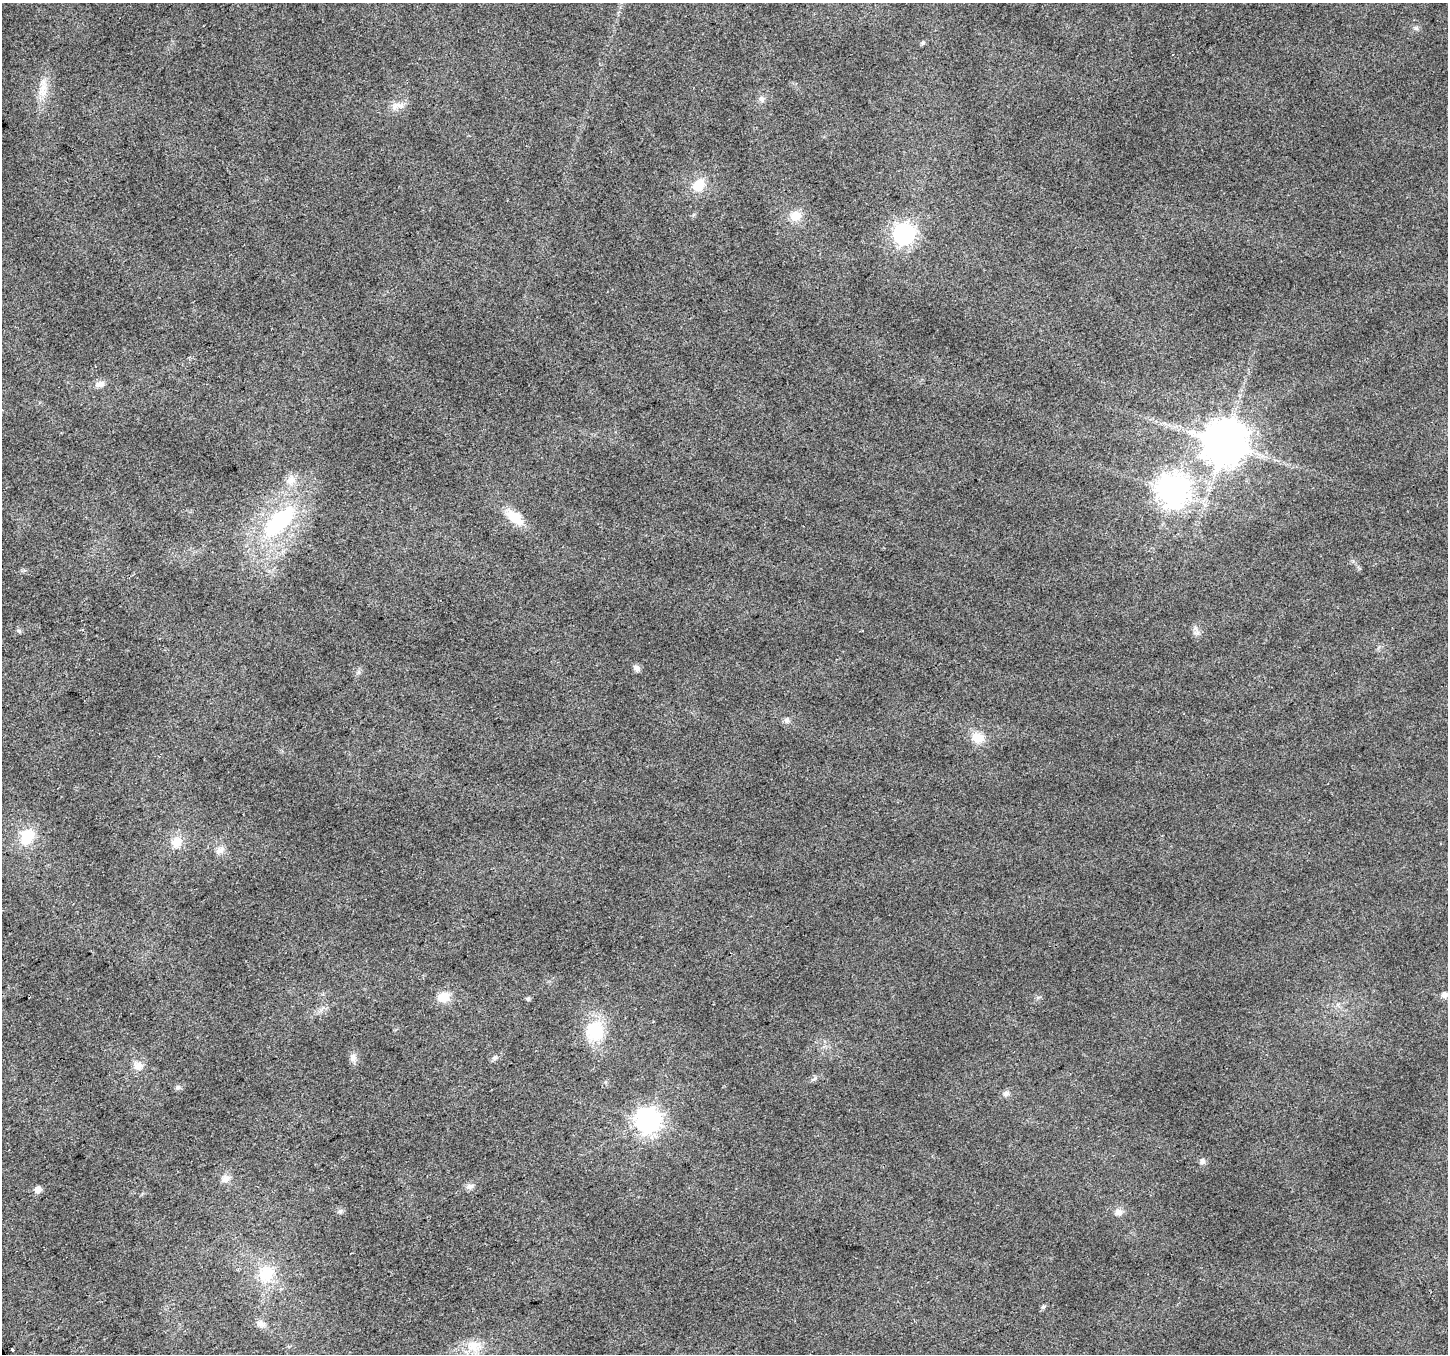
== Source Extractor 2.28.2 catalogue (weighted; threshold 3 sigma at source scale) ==
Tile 7 of 4 x 4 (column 3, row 2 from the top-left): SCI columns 2897-4342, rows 2869-4220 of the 5789 x 5676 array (HDU 1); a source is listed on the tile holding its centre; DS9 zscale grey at full resolution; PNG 1450 x 1356 px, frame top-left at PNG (2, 3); no overlay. Shown black and unused: <1% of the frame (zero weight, under 2 of 3 exposures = <1% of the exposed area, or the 3 px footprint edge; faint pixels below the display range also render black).
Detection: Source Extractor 2.28.2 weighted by HDU 2 'WHT'; one run over the whole footprint, this tile lists its part. Background 0.0194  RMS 0.0082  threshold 0.0371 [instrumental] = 3 sigma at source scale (4.5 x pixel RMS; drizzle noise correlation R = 1.50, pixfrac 1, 0.0396/0.0396 arcsec/px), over >= 5 px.
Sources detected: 45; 1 inside a brighter object's white glare — not listed; the other 44 listed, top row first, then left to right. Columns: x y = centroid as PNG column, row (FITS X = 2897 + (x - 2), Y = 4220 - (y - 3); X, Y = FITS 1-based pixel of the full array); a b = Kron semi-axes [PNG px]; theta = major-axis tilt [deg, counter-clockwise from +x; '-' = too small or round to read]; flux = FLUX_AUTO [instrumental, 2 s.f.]
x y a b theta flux
1416 28 6 5 - 1.7
923 43 5 5 - 1.7
43 88 22 9 63 11
762 99 9 8 - 3
397 105 21 9 9 7.1
698 185 17 13 45 16
796 216 15 12 23 11
904 234 8 8 - 430
100 384 13 8 4 4.9
1225 443 12 12 - 3200
291 480 13 11 68 7.7
1173 491 10 10 - 1300
515 517 21 12 -39 19
280 521 52 21 45 91
19 631 6 5 - 1.5
1197 633 7 4 19 2
637 668 9 7 -43 3.5
787 720 8 7 - 2.4
977 738 17 14 -20 13
27 837 21 17 59 23
176 842 16 14 43 12
220 850 12 9 35 5.4
1444 995 6 6 - 4.8
443 997 14 11 18 13
528 998 6 5 - 1.4
593 1028 30 20 13 28
353 1058 11 8 -79 4.4
495 1058 8 6 22 2.1
138 1066 12 11 - 7.3
814 1079 7 4 20 1.6
178 1087 8 6 73 1.9
1006 1094 10 7 23 3.3
649 1121 9 8 - 790
1202 1161 8 7 - 2.7
225 1179 11 9 39 5.4
470 1186 10 7 8 3.6
38 1189 5 5 - 6.6
340 1211 7 5 46 2
1119 1212 10 8 -9 4.5
266 1273 25 21 43 26
1043 1307 6 5 - 1.7
260 1324 12 8 -21 4.6
474 1346 25 15 8 17
12 1349 3 3 - 2.8